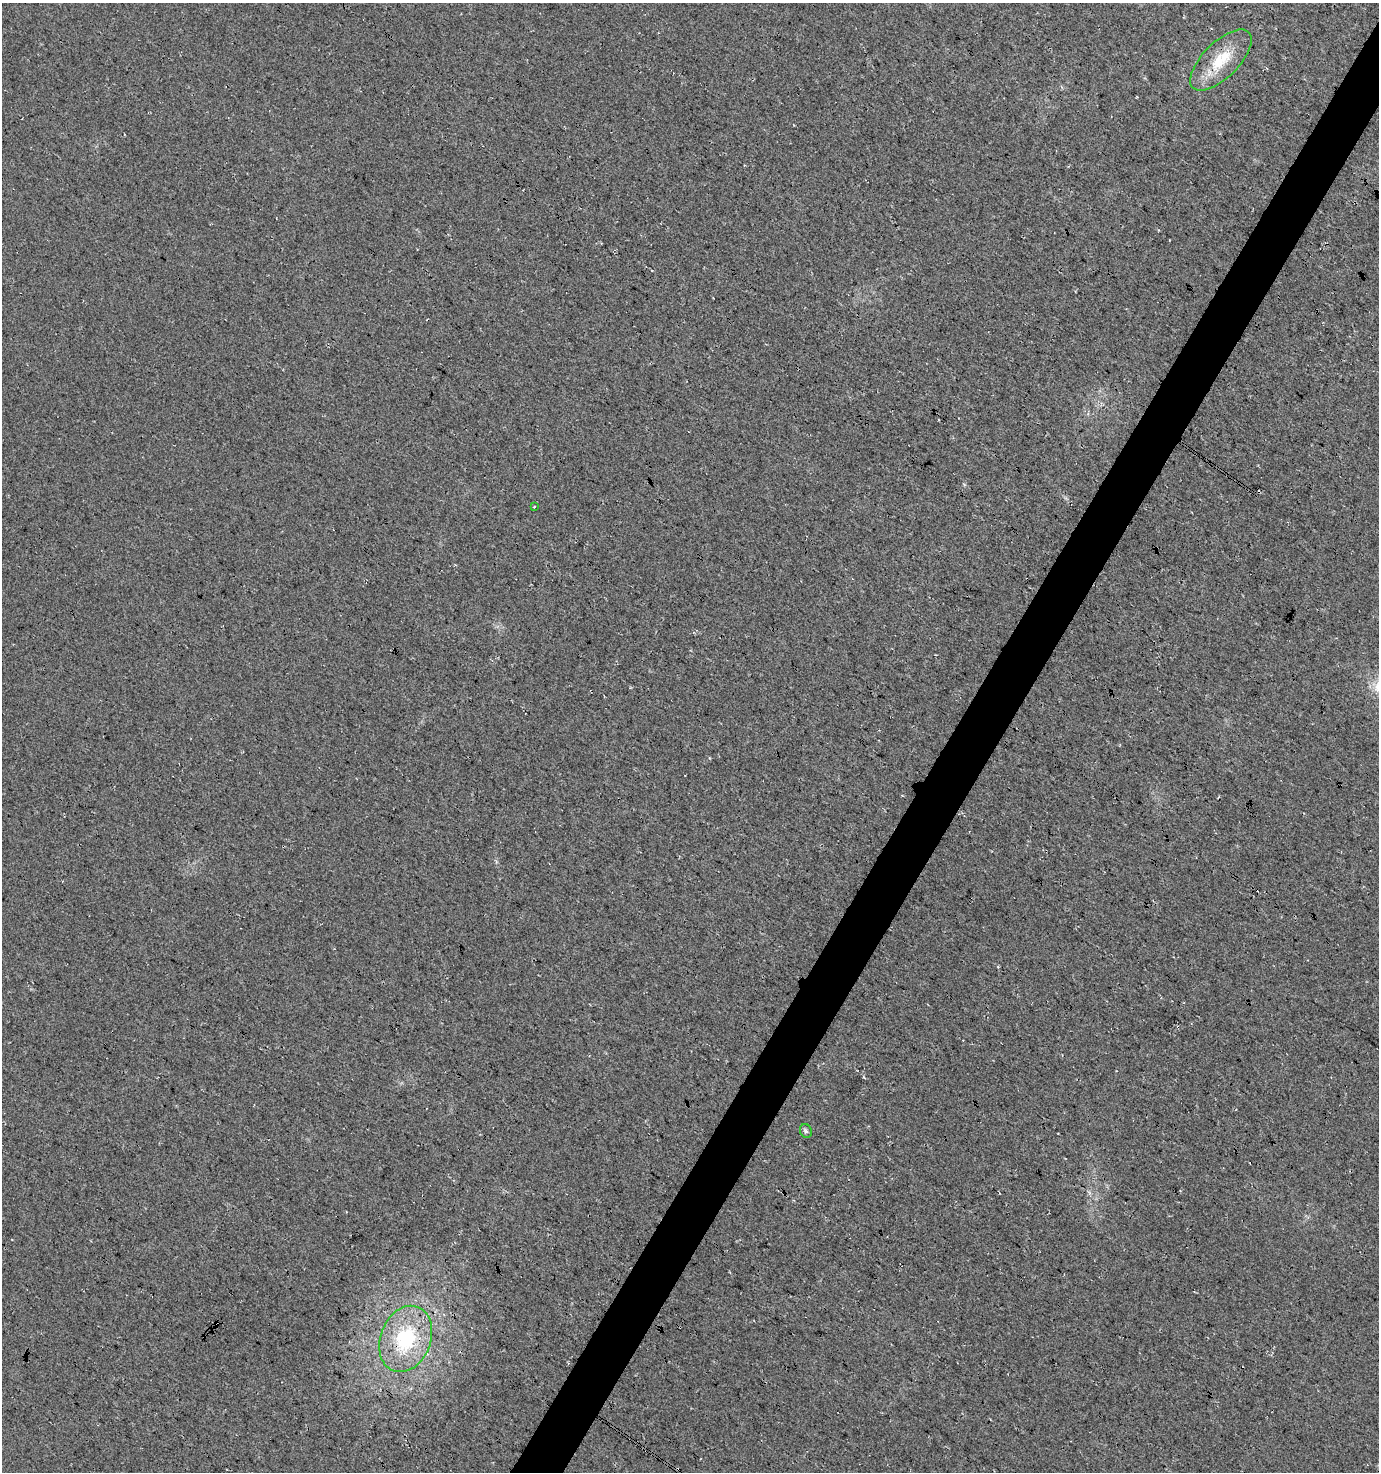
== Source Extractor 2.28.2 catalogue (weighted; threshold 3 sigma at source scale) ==
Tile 10 of 4 x 4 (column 2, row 3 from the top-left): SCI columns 1567-2943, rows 1477-2946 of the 5954 x 5886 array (HDU 1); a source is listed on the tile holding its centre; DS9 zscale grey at full resolution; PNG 1381 x 1474 px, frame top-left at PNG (2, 3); each listed source drawn as its Kron ellipse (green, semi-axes under 4 px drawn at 4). Shown black and unused: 4% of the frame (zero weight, under 3 of 4 exposures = <1% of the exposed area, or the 3 px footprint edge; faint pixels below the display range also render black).
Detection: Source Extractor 2.28.2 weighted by HDU 2 'WHT'; one run over the whole footprint, this tile lists its part. Background 0.0246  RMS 0.0088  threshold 0.0396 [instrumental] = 3 sigma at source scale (4.5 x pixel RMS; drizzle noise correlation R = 1.50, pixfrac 1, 0.0396/0.0396 arcsec/px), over >= 5 px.
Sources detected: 4; all 4 listed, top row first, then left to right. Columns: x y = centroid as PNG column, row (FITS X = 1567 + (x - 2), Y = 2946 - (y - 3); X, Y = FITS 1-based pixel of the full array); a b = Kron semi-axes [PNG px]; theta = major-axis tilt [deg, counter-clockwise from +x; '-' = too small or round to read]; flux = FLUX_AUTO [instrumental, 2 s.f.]
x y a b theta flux
1221 60 39 17 45 33
534 507 3 2 - 0.96
806 1131 7 5 -64 2
406 1339 34 25 68 70
Overlapping masked pixels (flux is a lower limit): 1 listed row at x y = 406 1339